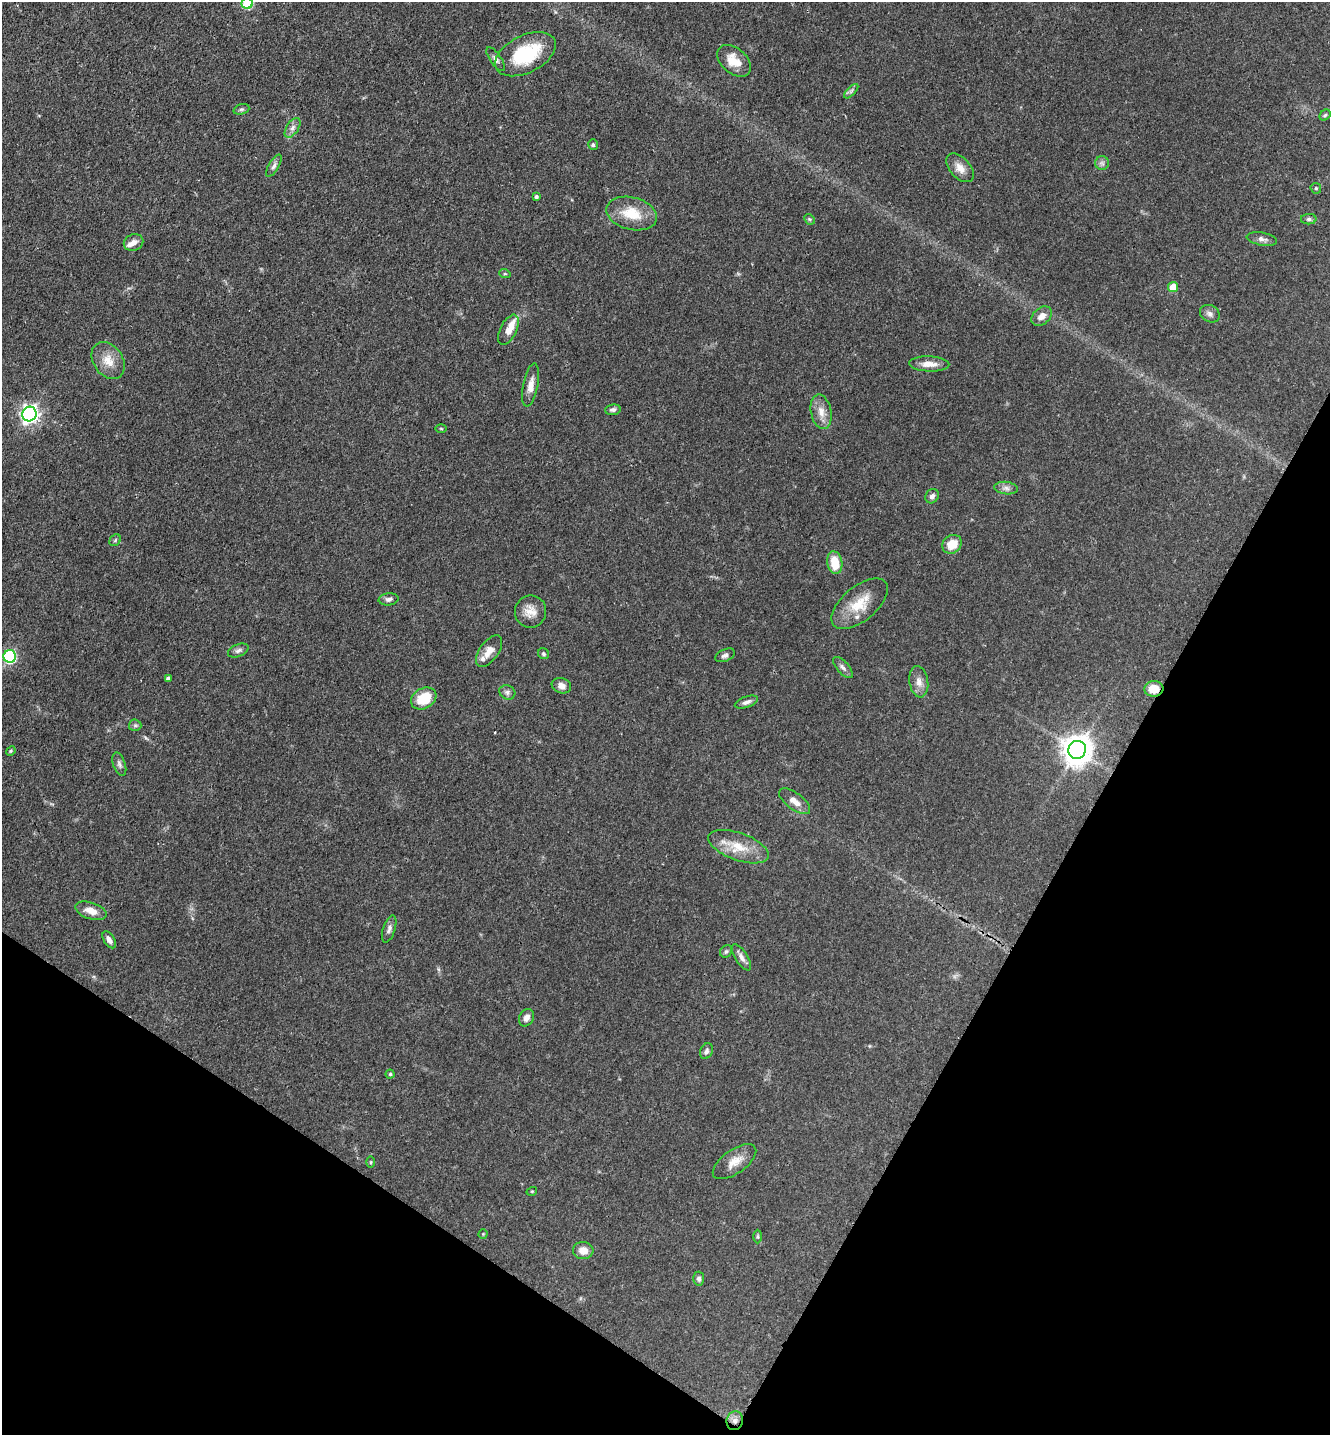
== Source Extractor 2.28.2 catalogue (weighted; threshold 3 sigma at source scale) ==
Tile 15 of 4 x 4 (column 3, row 4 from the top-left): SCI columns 2893-4220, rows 91-1523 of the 5922 x 5914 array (HDU 1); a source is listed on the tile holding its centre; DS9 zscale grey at full resolution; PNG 1332 x 1437 px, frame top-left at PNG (2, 2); each listed source drawn as its Kron ellipse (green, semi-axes under 4 px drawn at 4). Shown black and unused: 26% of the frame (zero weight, under 3 of 4 exposures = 9% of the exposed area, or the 3 px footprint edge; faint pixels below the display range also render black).
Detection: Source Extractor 2.28.2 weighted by HDU 2 'WHT'; one run over the whole footprint, this tile lists its part. Background 0.0683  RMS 0.0039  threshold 0.0176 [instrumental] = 3 sigma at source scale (4.5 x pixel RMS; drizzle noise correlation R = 1.50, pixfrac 1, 0.05/0.05 arcsec/px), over >= 5 px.
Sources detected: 78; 1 cosmic-ray / hot-pixel residue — neither listed nor drawn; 3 inside a brighter listed object's ellipse — not listed separately; the other 74 listed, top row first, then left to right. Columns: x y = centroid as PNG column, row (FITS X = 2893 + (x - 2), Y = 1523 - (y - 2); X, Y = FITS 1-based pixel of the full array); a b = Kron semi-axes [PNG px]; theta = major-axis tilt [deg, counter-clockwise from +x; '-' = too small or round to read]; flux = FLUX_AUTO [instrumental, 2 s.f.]
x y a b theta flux
247 3 6 5 - 27
525 54 32 18 26 23
496 59 14 5 -55 1.4
734 61 19 12 -41 6.7
851 91 9 3 45 0.74
241 109 8 5 18 0.75
1325 115 6 5 - 0.6
292 128 11 6 56 1.7
593 145 5 5 - 0.68
1102 163 7 7 - 1.2
274 166 12 5 59 1.4
960 168 17 10 -48 3.8
1316 188 5 5 - 0.51
536 196 4 4 - 0.83
632 214 26 16 -14 11
809 219 6 4 -44 0.6
1309 219 8 5 0 0.91
1262 239 15 6 -10 1.7
133 242 10 8 23 2.3
505 274 6 3 -18 0.4
1173 287 5 5 - 8.3
1210 314 10 8 -28 1.7
1042 316 11 8 42 3.1
508 330 16 8 64 4.5
108 361 20 14 -56 6
929 364 20 7 -2 3.8
531 385 22 7 79 3.5
613 410 8 5 6 1.1
821 412 17 10 -79 4.1
29 414 7 7 - 160
441 429 5 3 - 0.36
1006 488 12 6 -7 1.7
932 496 7 6 - 1.5
115 540 6 5 - 0.62
952 544 10 8 37 6
835 563 11 7 -79 8.3
388 599 10 6 5 1.4
860 604 34 17 40 11
531 612 16 15 - 4.7
238 650 11 6 23 1.3
489 651 18 9 54 4
544 654 6 5 - 0.67
725 655 10 6 23 1.3
10 656 6 6 - 50
843 667 13 6 -49 1.5
168 678 4 3 - 1
919 682 16 9 -81 3.2
561 686 10 7 -18 2.4
1154 689 9 8 - 5.7
507 692 8 7 - 1.3
424 698 13 10 30 10
746 702 12 5 18 1.5
135 725 6 5 - 0.75
1077 750 9 9 - 570
11 751 5 4 - 0.48
119 764 12 6 -70 1.3
795 801 18 8 -37 3.6
738 847 32 13 -19 9.7
91 911 16 8 -18 3.8
389 929 14 6 72 1.6
109 940 9 5 -58 1.7
726 951 6 5 - 0.76
741 957 15 6 -58 1.8
526 1018 9 7 63 2.3
706 1051 8 6 67 1.1
390 1074 4 4 - 0.47
371 1162 5 3 - 0.43
734 1162 25 12 35 5.1
532 1191 5 3 - 0.36
483 1234 4 4 - 0.38
758 1237 7 3 90 0.54
583 1250 10 8 -4 3.7
699 1279 7 5 87 1.2
735 1421 9 8 - 2.1
Overlapping masked pixels (flux is a lower limit): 2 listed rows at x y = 1154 689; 735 1421
Isophote crosses this tile's border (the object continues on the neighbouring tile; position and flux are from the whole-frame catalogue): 1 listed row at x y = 247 3